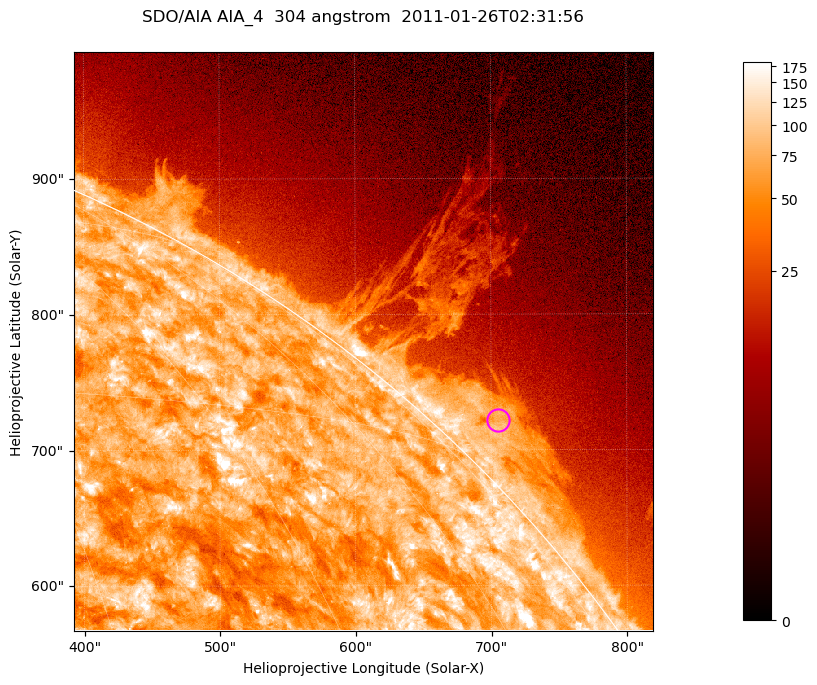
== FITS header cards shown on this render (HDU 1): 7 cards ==
TELESCOP= 'SDO/AIA '           / For AIA: SDO/AIA
INSTRUME= 'AIA_4   '           / For AIA: AIA_ATA1, AIA_ATA2, AIA_ATA3 or AIA_AT
WAVELNTH=                  304 / [angstrom] Wavelength
WAVEUNIT= 'angstrom'           / Wavelength unit: angstrom
DATE-OBS= '2011-01-26T02:31:56.127' / [ISO] Date when observation started; ISO 8
CTYPE1  = 'HPLN-TAN'           / CTYPE1; Typically HPLN
CTYPE2  = 'HPLT-TAN'           / CTYPE2; Typically HPLT

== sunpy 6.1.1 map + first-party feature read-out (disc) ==
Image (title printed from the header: SDO/AIA AIA_4  304 angstrom  2011-01-26T02:31:56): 711 x 711 px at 0.6 arcsec/px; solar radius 975 arcsec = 1624 px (partial field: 2.6% of the solar disc is inside the frame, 42% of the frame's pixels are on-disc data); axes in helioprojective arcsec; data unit not stated in the header (colour bar unlabelled)
Orientation: roll -0.132 deg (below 1 deg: not rotated)
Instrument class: DISC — disc imager (sunpy class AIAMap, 304 A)
Bright regions (active regions / flare kernels): reference = the on-disc median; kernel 7 px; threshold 5 sigma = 125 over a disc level ~74.5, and >= 1.15x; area >= 505 px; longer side >= 9 px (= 5.4 arcsec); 0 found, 0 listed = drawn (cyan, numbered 1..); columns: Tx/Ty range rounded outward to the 2 arcsec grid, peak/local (2 s.f.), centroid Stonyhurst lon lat
Off-limb structures (1.02-1.3 R_sun): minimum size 252 px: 5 found; the strongest spans PA ~310..320 deg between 1.02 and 1.06 R_sun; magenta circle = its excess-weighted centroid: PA ~315 deg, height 1.04 R_sun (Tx ~704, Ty ~722 arcsec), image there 2.7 x the reference